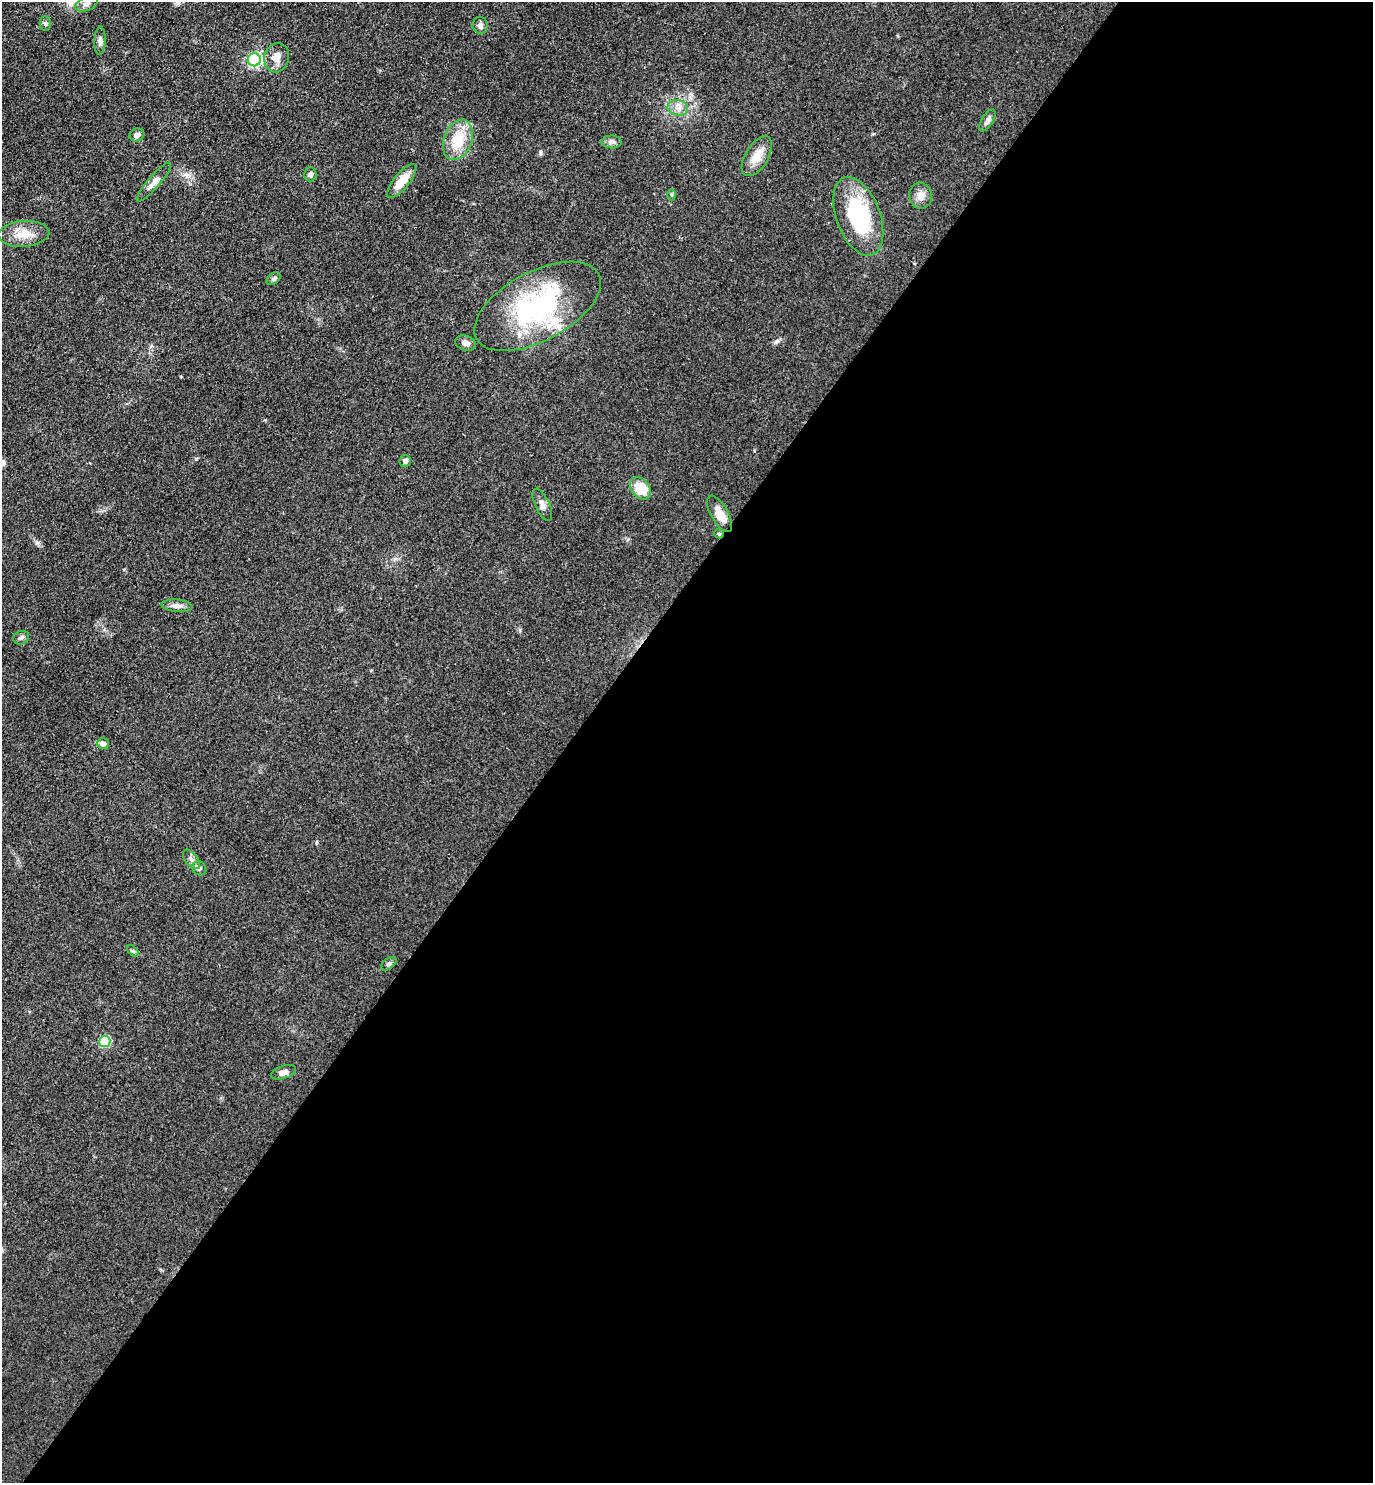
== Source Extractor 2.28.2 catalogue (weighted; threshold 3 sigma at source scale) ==
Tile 12 of 4 x 4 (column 4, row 3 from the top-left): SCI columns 4417-5787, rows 1492-2972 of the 5948 x 5943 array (HDU 1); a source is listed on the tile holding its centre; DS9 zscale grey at full resolution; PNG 1375 x 1485 px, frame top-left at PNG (2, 2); each listed source drawn as its Kron ellipse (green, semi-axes under 4 px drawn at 4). Shown black and unused: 59% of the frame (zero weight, under 3 of 4 exposures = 1% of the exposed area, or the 3 px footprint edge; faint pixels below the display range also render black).
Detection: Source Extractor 2.28.2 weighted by HDU 2 'WHT'; one run over the whole footprint, this tile lists its part. Background 0.0754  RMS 0.0071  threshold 0.0319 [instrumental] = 3 sigma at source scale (4.5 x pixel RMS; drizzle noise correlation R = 1.50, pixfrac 1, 0.05/0.05 arcsec/px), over >= 5 px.
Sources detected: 38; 2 inside a brighter listed object's ellipse — not listed separately; the other 36 listed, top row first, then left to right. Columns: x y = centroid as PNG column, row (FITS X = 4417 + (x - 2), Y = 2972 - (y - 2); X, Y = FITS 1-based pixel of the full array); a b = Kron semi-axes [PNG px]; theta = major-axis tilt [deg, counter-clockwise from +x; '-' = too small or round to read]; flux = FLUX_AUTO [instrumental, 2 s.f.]
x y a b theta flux
87 4 12 7 22 3.2
45 24 7 5 -89 1.4
480 25 8 7 - 2.7
100 41 14 5 88 2.8
277 58 15 12 76 7.2
254 60 6 6 - 120
678 108 10 8 -8 4.5
987 120 12 5 58 2.8
137 135 7 6 - 2.6
458 140 21 14 69 19
612 142 10 6 0 2.4
757 156 22 11 59 11
310 174 7 6 - 2.2
402 181 21 7 51 12
154 182 25 6 49 5.1
672 195 5 3 - 0.91
921 196 13 11 -79 5.5
858 216 41 22 -70 59
24 234 25 13 4 12
274 279 8 5 40 1.6
538 306 69 34 28 110
465 343 11 7 -15 3.5
405 461 6 5 - 2
640 488 12 9 -48 16
542 505 17 7 -65 3.7
720 514 20 8 -61 8.8
719 534 5 4 - 0.94
177 606 15 6 -5 4
21 638 8 6 24 1.9
103 744 6 5 - 3.6
191 859 11 6 -51 2.8
199 868 7 6 - 1.8
133 951 7 4 -43 1.2
389 964 9 5 37 1.7
105 1041 5 5 - 44
283 1072 13 6 18 3.6
Overlapping masked pixels (flux is a lower limit): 1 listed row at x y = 719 534
Unlisted compact peaks at least as high as the median listed source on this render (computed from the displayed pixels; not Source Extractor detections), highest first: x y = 37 543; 777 341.